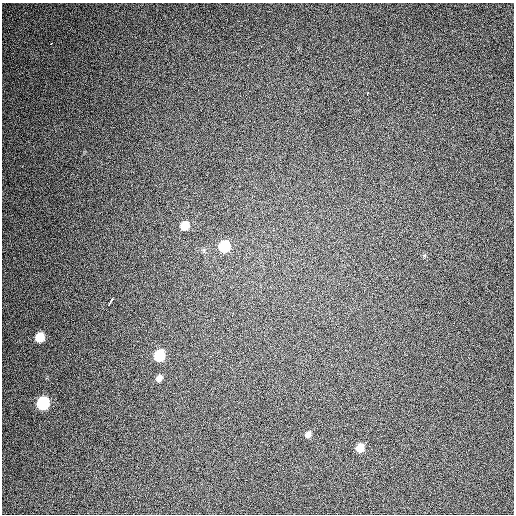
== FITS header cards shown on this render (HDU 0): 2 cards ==
NAXIS1  =                  512 / Axis length
NAXIS2  =                  512 / Axis length

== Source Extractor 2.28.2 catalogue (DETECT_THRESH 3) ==
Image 512 x 512 px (HDU 0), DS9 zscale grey, 1 PNG px = 1 image px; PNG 516 x 516 px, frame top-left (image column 1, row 512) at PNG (2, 3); no overlay
Background 451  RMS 12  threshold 36.1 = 3 sigma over >= 5 px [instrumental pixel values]
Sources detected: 11; all 11 listed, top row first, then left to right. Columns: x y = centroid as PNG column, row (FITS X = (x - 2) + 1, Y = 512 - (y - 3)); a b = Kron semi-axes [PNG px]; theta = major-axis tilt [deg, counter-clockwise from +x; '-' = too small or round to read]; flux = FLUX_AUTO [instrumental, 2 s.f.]
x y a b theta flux
51 44 3 3 - 5800
367 94 3 3 - 3600
185 225 8 7 - 14000
224 246 8 7 - 39000
111 301 7 3 58 12000
39 337 7 6 - 18000
159 355 8 7 - 41000
159 378 7 6 - 3900
43 403 8 7 - 67000
308 434 7 6 - 3600
360 448 8 7 - 11000